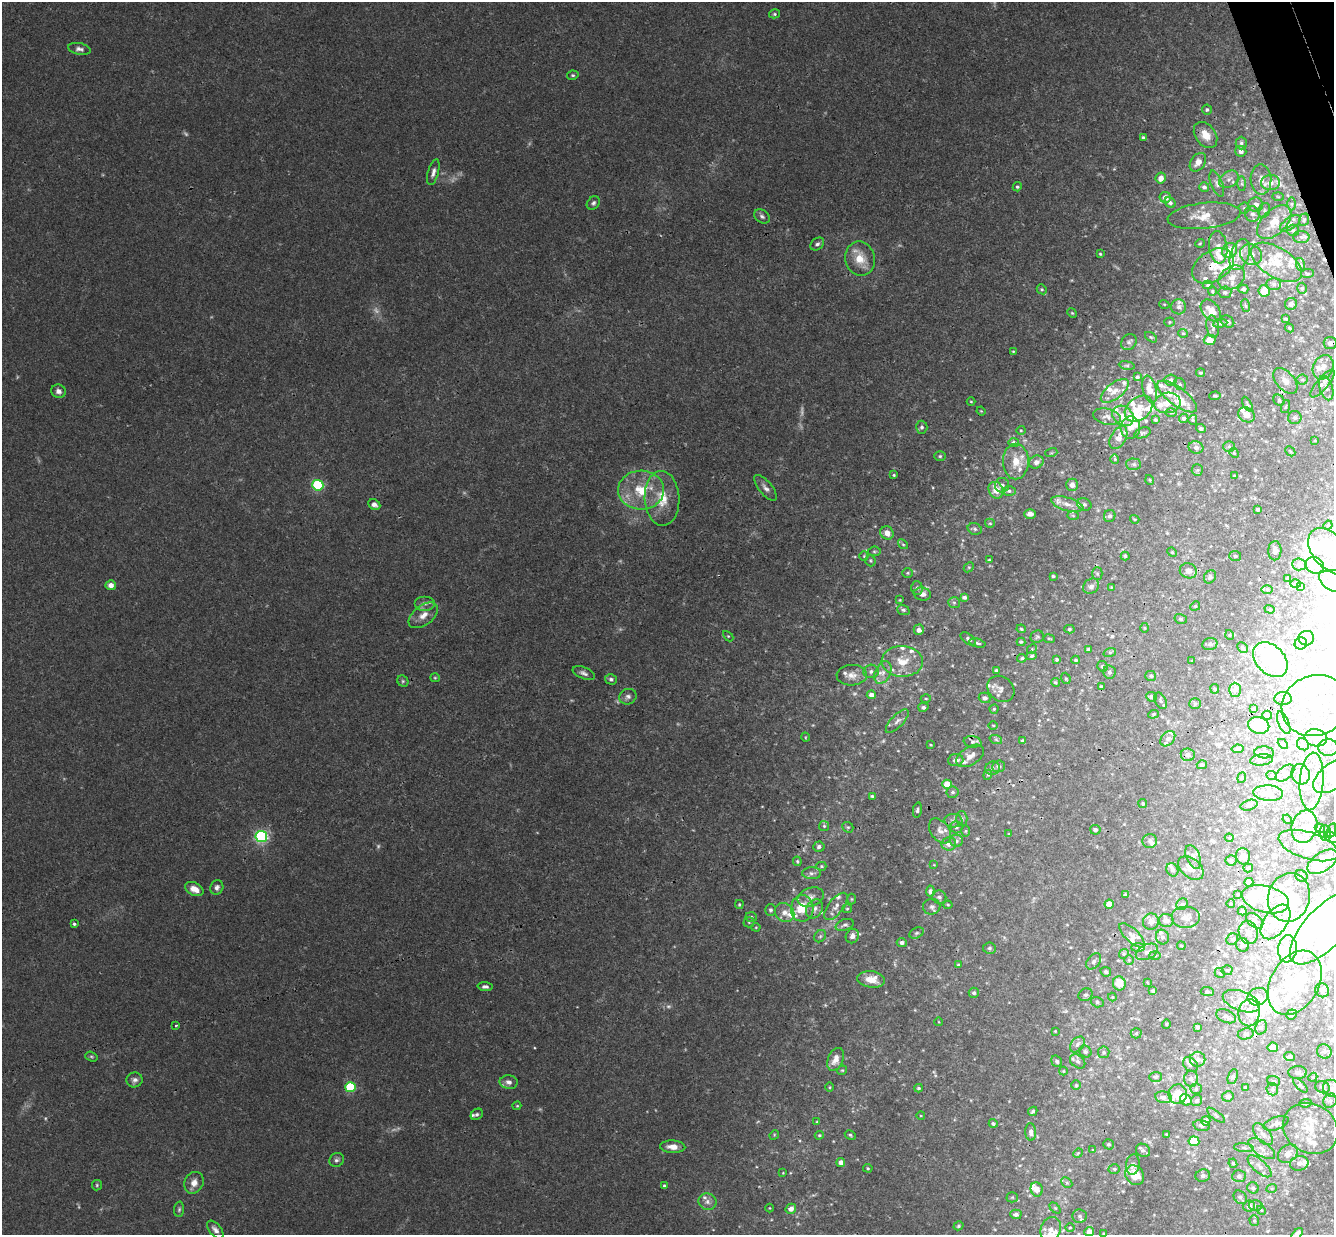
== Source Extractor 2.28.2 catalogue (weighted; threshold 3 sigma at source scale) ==
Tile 10 of 4 x 4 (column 2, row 3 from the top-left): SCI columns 1389-2720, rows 1525-2757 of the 5440 x 5389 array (HDU 1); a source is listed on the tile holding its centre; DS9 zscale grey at full resolution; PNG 1336 x 1237 px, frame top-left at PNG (2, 2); each listed source drawn as its Kron ellipse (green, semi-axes under 4 px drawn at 4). Shown black and unused: <1% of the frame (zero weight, under 3 of 4 exposures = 6% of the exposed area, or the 3 px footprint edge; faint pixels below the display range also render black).
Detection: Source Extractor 2.28.2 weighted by HDU 2 'WHT'; one run over the whole footprint, this tile lists its part. Background 0.0253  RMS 0.0024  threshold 0.0108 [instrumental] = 3 sigma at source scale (4.5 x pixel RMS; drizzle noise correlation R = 1.50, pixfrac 1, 0.05/0.05 arcsec/px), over >= 5 px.
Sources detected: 668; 15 too faint to see at this stretch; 39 inside a brighter object's white glare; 6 cosmic-ray / hot-pixel residue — neither listed nor drawn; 113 inside a brighter listed object's ellipse — not listed separately; the other 495 listed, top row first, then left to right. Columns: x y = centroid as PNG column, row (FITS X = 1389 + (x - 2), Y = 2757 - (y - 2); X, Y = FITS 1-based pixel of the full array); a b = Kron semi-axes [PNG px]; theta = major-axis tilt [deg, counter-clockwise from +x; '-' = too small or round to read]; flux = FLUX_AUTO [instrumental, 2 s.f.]
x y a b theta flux
774 14 5 4 - 0.38
79 49 11 5 -11 0.95
573 75 6 4 10 0.38
1207 110 5 5 - 0.48
1206 135 14 10 -53 3.1
1143 137 4 3 - 0.38
1241 143 6 5 - 0.57
1241 151 5 5 - 0.85
1198 162 10 7 54 1.6
433 172 13 5 75 1.1
1161 178 5 5 - 1.7
1229 179 10 7 35 1.3
1261 180 15 10 -88 2.3
1270 183 9 7 4 2.4
1217 184 14 5 -69 1
1242 184 7 4 -90 0.47
1017 187 5 4 - 0.42
1204 187 5 4 - 0.7
1165 197 5 5 - 1.8
1278 197 5 3 - 0.25
593 203 7 6 - 0.64
1170 203 6 5 - 0.81
1292 204 6 4 90 0.46
1256 205 7 7 - 1.3
1244 208 5 5 - 0.4
1264 210 7 5 71 0.56
1252 214 8 7 - 1
762 216 8 6 -36 0.71
1204 216 37 13 6 4.1
1304 220 6 4 68 0.36
1274 222 21 12 44 5.5
1290 223 12 5 34 1
1293 230 6 5 - 0.48
1301 237 8 6 1 0.76
1200 243 5 3 - 0.22
817 244 7 5 38 0.66
1218 247 16 9 -83 2.2
1230 251 8 7 - 4.1
1100 254 4 4 - 0.28
1240 254 16 9 69 2.8
1251 255 11 10 - 2.1
860 259 17 14 -78 4.8
1276 262 28 14 -33 7.1
1301 265 7 4 -71 0.49
1213 266 23 15 32 4.8
1308 274 7 5 0 0.39
1232 278 14 10 38 2.5
1274 284 7 6 - 0.69
1208 285 5 4 - 0.46
1302 288 5 4 - 0.38
1042 289 5 4 - 0.36
1243 289 5 4 - 0.41
1212 291 5 4 - 0.28
1264 291 6 5 - 4.1
1225 292 6 6 - 0.55
1164 304 5 3 - 0.21
1291 304 6 6 - 1.2
1246 306 6 3 -71 0.27
1179 307 7 7 - 0.87
1211 311 12 8 -50 2.7
1072 313 5 4 - 0.29
1286 319 4 3 - 0.32
1228 321 7 5 -36 0.41
1169 322 5 4 - 0.29
1220 323 7 4 8 0.45
1213 327 11 6 -82 0.8
1289 328 5 3 - 0.35
1183 333 5 4 - 0.29
1151 337 7 3 -35 0.34
1210 340 6 5 - 2.2
1129 342 8 7 - 0.76
1330 343 6 6 - 0.91
1013 351 3 3 - 0.2
1127 365 8 4 -8 0.42
1323 367 13 10 65 1.9
1201 373 4 3 - 0.28
1137 377 4 3 - 0.44
1171 380 6 5 - 0.85
1302 380 5 5 - 0.46
1285 381 15 9 -48 2.1
1180 384 6 5 - 0.47
1322 384 17 5 50 1.3
1326 388 13 6 -74 1.1
1150 389 14 7 -76 2.1
58 391 7 6 - 1.1
1115 391 16 8 38 2.1
1215 396 6 3 4 0.34
1177 397 24 9 -36 3.5
1279 400 6 5 - 0.41
971 402 4 3 - 0.21
1167 403 13 10 10 3
1247 404 8 4 -63 0.4
1286 407 7 3 71 0.26
1139 409 15 11 38 3.3
981 411 4 3 - 0.21
1171 412 6 4 -1 0.34
1246 415 9 7 -32 1.9
1123 416 11 9 -36 2.7
1107 417 14 8 -12 1.5
1184 418 5 4 - 0.71
1295 418 6 6 - 0.66
1155 420 4 3 - 0.47
1193 420 5 4 - 0.35
922 427 6 5 - 0.59
1130 428 11 10 - 2
1201 428 5 4 - 0.56
1021 430 4 4 - 0.25
1142 433 8 5 19 0.43
1118 438 12 7 61 2.3
1315 441 4 2 - 0.17
1014 443 5 4 - 0.68
1229 446 6 5 - 0.45
1196 447 7 6 - 0.87
1290 451 6 4 -46 0.34
1051 453 6 4 18 0.28
1234 453 5 4 - 0.31
940 456 6 5 - 0.43
1115 459 5 4 - 0.28
1016 461 18 13 90 3.9
1036 462 7 6 - 1.2
1134 464 7 6 - 0.64
1197 470 6 5 - 0.38
894 475 4 3 - 0.3
1234 476 3 3 - 0.26
1150 480 5 3 - 0.22
318 485 5 5 - 25
1002 485 7 7 - 0.78
1072 485 6 6 - 1.2
765 488 16 6 -51 1.2
641 490 23 19 2 9
996 490 8 7 - 3
1009 491 6 5 - 0.55
662 498 27 17 -87 6.8
374 504 6 5 - 1.2
1067 504 17 6 -16 1.9
1084 504 7 6 - 0.56
1258 509 4 3 - 0.58
1030 514 6 5 - 1
1073 515 6 4 -2 0.33
1110 516 6 5 - 0.58
1135 519 5 3 - 0.24
990 523 5 4 - 0.32
1328 525 5 4 - 0.24
975 529 7 5 -17 0.57
887 533 7 6 - 1.8
903 544 5 4 - 0.32
1328 550 24 16 -53 11
874 551 6 4 6 0.42
1275 551 9 6 88 0.87
1172 552 5 4 - 0.24
864 556 5 4 - 0.29
1125 556 4 4 - 0.36
1235 556 6 5 - 0.47
989 560 3 3 - 0.24
870 561 6 5 - 0.35
1299 564 7 6 - 0.65
1315 565 9 8 - 1.6
969 567 5 4 - 0.32
1188 571 9 7 -21 1.2
908 573 5 4 - 0.34
1097 573 6 5 - 0.42
1053 576 4 3 - 0.35
1210 577 7 5 54 0.6
1287 578 3 2 - 0.17
1332 581 14 8 -32 5.6
1295 584 5 4 - 0.9
111 585 5 5 - 1.6
1091 586 8 7 - 1.1
1300 586 4 3 - 0.25
1111 587 4 4 - 0.2
917 588 7 5 -88 0.54
1267 589 6 4 -1 0.39
922 594 8 6 -8 1.3
964 597 4 3 - 0.77
900 600 4 3 - 0.19
425 603 10 7 0 1.2
954 603 6 5 - 0.46
1195 606 5 4 - 0.28
1270 609 5 4 - 0.3
903 610 6 5 - 0.47
423 615 17 9 37 2.6
1181 619 6 5 - 0.4
1144 628 5 3 - 0.21
1021 629 5 3 - 0.27
1069 629 5 4 - 0.41
919 630 5 5 - 1.2
1230 635 5 3 - 0.21
728 636 6 4 -44 0.29
1037 637 7 6 - 0.4
1306 638 8 7 - 1.1
968 639 9 5 -37 0.6
1049 639 5 3 - 0.25
1021 642 4 4 - 0.3
977 643 8 4 -14 0.48
1301 643 6 6 - 0.61
1210 644 7 6 - 0.63
1242 647 6 5 - 0.35
1032 649 5 4 - 0.29
1088 649 3 3 - 0.53
1110 652 6 4 18 0.32
1032 656 5 4 - 0.38
1022 658 4 3 - 0.38
1057 659 3 3 - 0.3
1076 660 4 3 - 0.39
1270 660 20 14 -45 12
902 661 21 15 -2 5
1192 661 4 2 - 0.17
1102 666 5 5 - 0.45
996 670 3 3 - 0.31
871 671 7 7 - 0.8
883 672 12 7 65 1.7
1109 672 7 6 - 0.58
584 673 12 5 -23 0.86
852 675 15 10 3 2
1151 676 5 5 - 0.42
435 678 5 4 - 0.28
1066 678 6 4 -69 0.35
611 679 6 5 - 0.59
403 681 6 5 - 0.42
1055 682 4 3 - 0.32
1101 686 4 3 - 0.23
1001 689 14 12 -40 1.6
1215 689 5 4 - 0.28
1235 690 7 6 - 0.67
871 695 5 4 - 1.6
628 697 9 7 25 0.91
1152 697 5 4 - 0.87
985 698 6 5 - 0.91
926 699 5 3 - 0.26
1283 699 9 6 -3 0.93
1161 701 9 5 -61 0.55
1195 704 6 5 - 0.39
1315 705 34 30 21 21
923 707 5 4 - 0.63
994 709 4 4 - 0.3
1254 709 4 3 - 0.35
1153 714 5 4 - 0.34
1267 715 4 4 - 0.98
897 721 15 6 46 1.1
1284 723 12 5 -67 0.8
993 725 5 3 - 0.24
1259 725 11 8 -13 5.3
805 737 5 3 - 0.2
1316 738 11 8 -11 2.3
1168 739 9 6 48 0.99
996 740 6 4 -20 0.38
1023 741 3 3 - 0.35
973 742 9 5 -10 0.75
1283 744 6 4 -45 0.28
1303 744 6 5 - 0.55
931 745 3 2 - 0.2
1328 748 10 8 -2 1.5
1238 749 6 4 9 0.57
1264 752 10 6 -4 0.76
1188 755 7 6 - 1
970 756 15 9 33 1.6
956 760 8 6 5 1.2
1261 760 11 5 5 0.82
1202 765 5 4 - 0.52
999 766 6 6 - 0.72
992 768 7 6 - 0.63
1285 773 11 6 40 0.89
1301 774 10 9 - 2.4
988 775 5 4 - 0.3
1272 776 5 3 - 0.26
1333 776 23 12 37 5.2
1242 778 5 4 - 0.29
1312 781 29 12 86 6
947 784 5 4 - 3.6
953 792 6 5 - 0.5
1268 793 15 7 -4 2.3
872 796 4 3 - 0.38
1143 803 4 4 - 0.38
1249 805 9 5 16 0.54
917 810 8 4 78 0.54
962 819 7 5 -88 0.48
1287 819 5 4 - 0.25
953 821 9 6 -4 0.76
824 826 5 5 - 0.35
848 827 6 5 - 0.34
956 827 6 5 - 0.54
1304 827 16 12 74 3.7
1320 828 5 4 - 0.53
1095 830 5 5 - 0.84
1331 830 7 4 72 0.67
940 831 14 9 -54 1.6
966 831 6 4 89 0.3
1325 833 8 6 -84 0.73
1009 834 4 3 - 0.19
261 836 6 5 - 48
1331 837 7 5 -34 1.6
1229 838 4 3 - 0.27
956 841 6 6 - 0.72
1150 841 7 7 - 0.83
949 844 7 6 - 1.4
1308 846 31 13 -17 5.3
819 847 6 5 - 0.7
1243 856 8 7 - 1.3
1193 857 12 7 -66 1.1
1231 860 5 5 - 0.39
797 861 5 3 - 0.33
1323 862 17 9 34 6.3
934 865 4 2 - 0.15
821 866 5 4 - 0.31
1191 868 14 9 -39 2.1
1248 868 5 4 - 0.31
1172 870 7 5 -62 0.93
812 873 9 6 1 0.75
1301 876 6 5 - 0.45
1249 882 4 4 - 1.2
217 887 7 6 - 0.81
194 889 10 6 -26 2.3
930 891 5 4 - 0.72
1238 894 3 2 - 0.17
1126 895 4 4 - 0.52
811 897 13 9 20 1.5
939 897 7 6 - 0.7
1289 897 24 21 74 8.6
852 899 5 3 - 0.24
1265 899 24 13 -15 5.4
739 904 4 3 - 0.27
1109 904 4 4 - 2.2
1182 904 6 5 - 0.48
1231 904 4 2 - 0.17
948 905 4 4 - 0.25
836 906 16 7 52 1.7
932 907 8 8 - 0.81
802 908 13 11 84 5.8
814 909 10 8 58 1.3
847 909 5 4 - 0.29
771 910 6 5 - 0.54
1242 911 4 4 - 0.31
785 912 10 9 - 1.8
751 917 6 5 - 0.42
1186 917 14 11 0 1.9
1166 921 7 6 - 1.4
1255 921 10 6 -38 0.86
749 922 5 5 - 0.34
1151 922 8 8 - 1.5
1276 922 20 11 54 4.6
74 924 3 3 - 0.4
845 925 9 5 19 0.68
756 927 4 4 - 0.25
1324 928 46 20 47 35
917 933 8 5 26 0.53
1248 933 12 9 -72 1.3
1132 935 16 6 -44 1.3
820 936 7 5 45 0.49
852 936 7 6 - 1.3
1162 937 7 6 - 0.86
1232 939 6 5 - 0.46
902 942 5 4 - 0.82
1243 945 7 6 - 0.72
1181 946 4 3 - 0.23
989 948 6 5 - 0.52
1138 948 7 4 1 0.5
1287 949 13 9 84 4.1
1147 952 12 7 25 1.5
1124 954 5 4 - 0.31
1155 955 5 4 - 0.32
1129 960 5 5 - 0.32
1094 961 9 6 52 0.75
958 965 3 3 - 0.32
1227 970 5 5 - 0.31
1106 972 5 4 - 0.46
1220 973 5 4 - 0.34
871 979 14 8 -7 3.4
1147 982 4 2 - 0.16
1295 983 34 24 61 21
1119 984 7 6 - 3.4
485 987 7 4 -4 0.71
1322 990 7 6 - 0.81
1153 991 3 3 - 0.31
1207 992 6 4 -5 0.6
974 993 5 5 - 0.54
1085 995 7 6 - 0.61
1112 997 4 4 - 0.23
1258 997 10 8 24 1.4
1241 1001 19 10 -20 3.6
1097 1002 6 5 - 0.46
1249 1013 13 10 83 3.9
1292 1014 5 5 - 0.46
1226 1016 10 6 -23 0.93
939 1022 4 3 - 0.17
1166 1024 5 3 - 0.19
176 1025 3 2 - 0.31
1198 1027 3 3 - 0.48
1261 1027 7 5 69 0.69
1055 1031 3 2 - 0.17
1136 1033 5 5 - 0.31
1246 1034 8 5 10 0.62
1077 1045 9 6 51 0.85
1273 1047 5 5 - 2.7
1085 1051 6 5 - 0.46
1324 1051 7 7 - 0.75
1104 1052 6 6 - 0.43
91 1056 6 4 -18 0.36
1289 1056 5 4 - 0.87
835 1059 12 7 67 2.3
1198 1059 7 7 - 0.96
1057 1061 6 5 - 0.48
1078 1061 8 6 -38 0.69
1190 1065 8 6 -46 0.64
842 1070 5 4 - 0.31
1063 1071 4 4 - 0.24
1298 1072 9 6 3 0.86
1155 1077 6 5 - 0.36
1233 1077 8 5 70 0.45
1313 1077 4 3 - 0.21
1191 1079 8 7 - 0.84
134 1080 8 7 - 0.93
1274 1081 6 5 - 0.37
509 1082 9 7 -7 1.2
1076 1085 4 4 - 0.32
1300 1085 9 4 -45 0.42
350 1087 5 5 - 15
829 1087 5 3 - 0.23
1245 1087 4 3 - 0.19
1323 1087 7 6 - 0.7
919 1088 4 3 - 0.34
1332 1088 9 8 - 1.3
1196 1089 5 5 - 0.41
1272 1089 6 5 - 0.51
1178 1094 10 9 - 4.1
1228 1096 6 5 - 0.76
1164 1097 8 5 -12 0.95
1186 1100 6 5 - 2.8
1197 1101 6 5 - 0.53
1330 1101 7 6 - 0.7
1305 1103 6 4 6 0.37
517 1106 4 3 - 0.26
1033 1111 5 3 - 0.41
477 1114 6 5 - 0.49
1216 1115 11 3 -38 0.39
921 1116 4 3 - 0.18
1206 1121 4 4 - 1.2
817 1122 3 3 - 0.28
993 1123 4 4 - 0.47
1276 1123 13 6 21 1.3
1202 1125 8 5 -14 0.55
1310 1129 29 24 -32 8.9
1031 1132 9 5 -86 0.87
1166 1134 4 3 - 0.19
1263 1134 13 7 -50 1.5
774 1135 5 4 - 0.25
819 1135 5 4 - 0.28
850 1135 6 4 -29 0.34
1194 1141 5 4 - 6.4
1108 1144 5 5 - 0.43
673 1147 12 6 -2 2.1
1244 1148 10 4 -6 0.61
1262 1149 15 7 -35 1.9
1093 1150 4 4 - 0.23
1143 1150 7 6 - 0.79
1078 1153 5 4 - 0.24
1288 1154 11 8 40 2
337 1160 8 6 37 0.66
841 1162 4 4 - 1.7
1233 1163 5 4 - 0.28
1299 1163 9 7 11 1.1
1133 1164 10 7 80 0.81
1260 1166 15 6 -41 1.5
868 1168 5 4 - 0.28
1114 1169 5 5 - 0.39
783 1173 4 3 - 0.16
1135 1175 10 8 -51 4.1
1203 1176 7 6 - 0.65
1239 1176 7 5 3 0.63
194 1183 11 9 63 2
1067 1183 6 4 -45 0.41
97 1185 5 5 - 0.34
664 1185 4 3 - 0.3
1253 1188 6 5 - 0.65
1272 1188 5 3 - 0.27
1037 1189 7 6 - 1.8
1012 1197 5 5 - 0.31
1240 1197 7 5 -48 0.64
707 1202 9 8 - 1.2
1249 1206 6 5 - 1.2
1255 1206 7 5 2 0.57
770 1208 4 3 - 0.18
1055 1208 6 4 -44 0.33
179 1209 8 5 88 0.45
791 1209 5 5 - 1.5
1261 1210 5 4 - 0.23
1016 1214 5 4 - 0.94
1080 1216 7 7 - 0.61
1254 1221 5 5 - 0.37
958 1226 5 4 - 0.36
1070 1228 4 3 - 0.22
1051 1229 13 9 69 2.4
215 1230 10 5 -50 1
1089 1232 5 4 - 2
1104 1234 3 3 - 0.36
1297 1234 7 4 48 0.94
Overlapping masked pixels (flux is a lower limit): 4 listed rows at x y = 1213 266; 1330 343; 1285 381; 261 836
Isophote crosses this tile's border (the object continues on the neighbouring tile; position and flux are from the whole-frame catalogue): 9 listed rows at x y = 1322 384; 1328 550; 1332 581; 1315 705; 1333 776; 1331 837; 1324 928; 1104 1234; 1297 1234
Unlisted compact peaks at least as high as the median listed source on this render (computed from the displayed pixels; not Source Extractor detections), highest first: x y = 45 1118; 535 1048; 939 709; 933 487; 825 1005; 1118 337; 1093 367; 1114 169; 1020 1165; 813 725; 762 806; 952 665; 855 557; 879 647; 970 419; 540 1109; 833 1141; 899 245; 620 561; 790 1173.